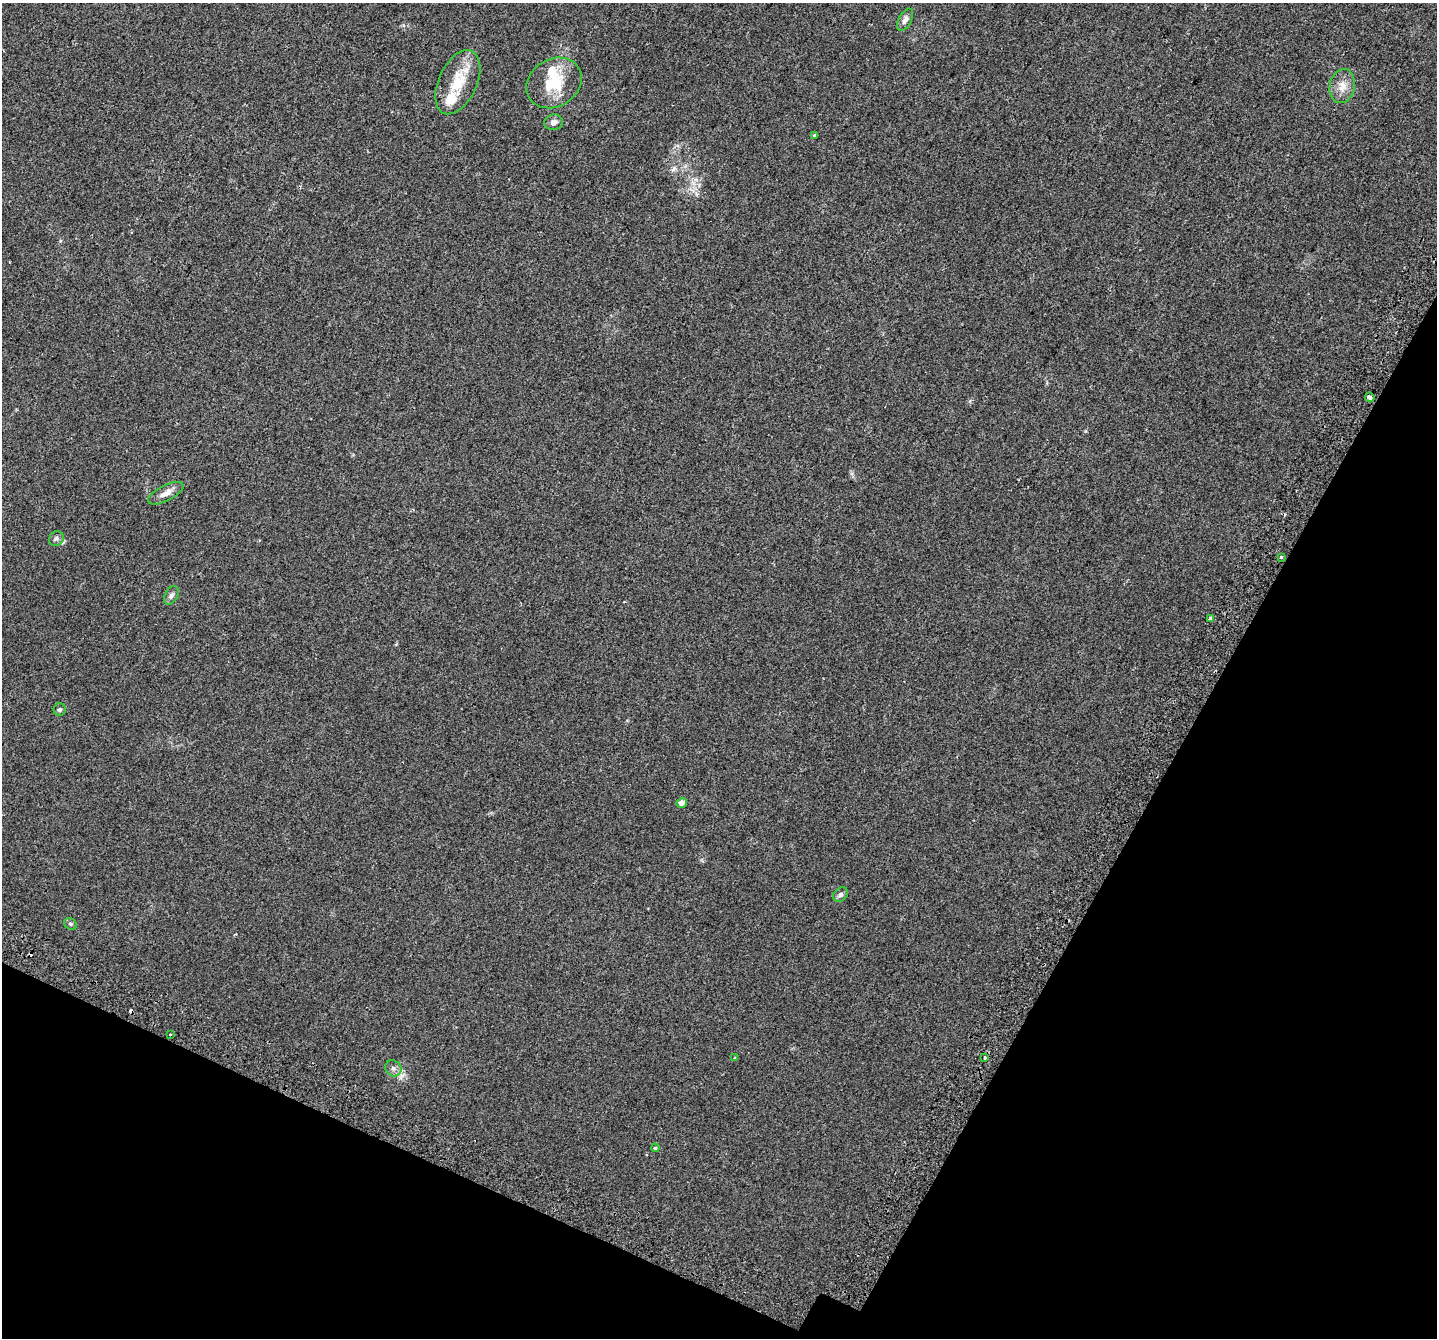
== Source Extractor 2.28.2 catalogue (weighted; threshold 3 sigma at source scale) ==
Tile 15 of 4 x 4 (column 3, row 4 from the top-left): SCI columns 2935-4369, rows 343-1678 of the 5860 x 5963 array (HDU 1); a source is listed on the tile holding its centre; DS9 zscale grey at full resolution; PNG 1439 x 1340 px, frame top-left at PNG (2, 3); each listed source drawn as its Kron ellipse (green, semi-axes under 4 px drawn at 4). Shown black and unused: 24% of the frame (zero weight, under 2 of 3 exposures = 4% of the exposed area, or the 3 px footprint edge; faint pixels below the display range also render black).
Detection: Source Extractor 2.28.2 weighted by HDU 2 'WHT'; one run over the whole footprint, this tile lists its part. Background 0.0214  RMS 0.0051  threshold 0.0227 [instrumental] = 3 sigma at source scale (4.5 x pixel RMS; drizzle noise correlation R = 1.50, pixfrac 1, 0.0396/0.0396 arcsec/px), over >= 5 px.
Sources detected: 25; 2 cosmic-ray / hot-pixel residue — neither listed nor drawn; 2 inside a brighter listed object's ellipse — not listed separately; the other 21 listed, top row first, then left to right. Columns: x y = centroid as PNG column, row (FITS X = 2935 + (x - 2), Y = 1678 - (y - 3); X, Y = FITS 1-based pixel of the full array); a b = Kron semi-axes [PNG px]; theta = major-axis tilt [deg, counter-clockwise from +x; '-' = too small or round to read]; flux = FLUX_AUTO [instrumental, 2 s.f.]
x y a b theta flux
905 20 12 6 61 2.2
458 82 34 19 65 17
554 83 29 23 32 17
1342 86 17 12 78 5.2
554 122 9 8 - 2.2
814 136 4 3 - 0.68
1370 397 5 4 - 4.2
166 493 19 8 27 3.5
56 539 8 7 - 1.3
1281 557 3 3 - 3.9
171 595 10 6 62 1.6
1210 618 4 3 - 3
60 710 6 6 - 0.93
682 803 5 4 - 2.9
840 895 8 6 45 1.2
70 924 7 5 -37 0.75
170 1034 3 2 - 0.56
735 1058 3 2 - 0.4
985 1058 3 3 - 1.6
393 1068 8 7 - 1.7
655 1148 4 3 - 0.47